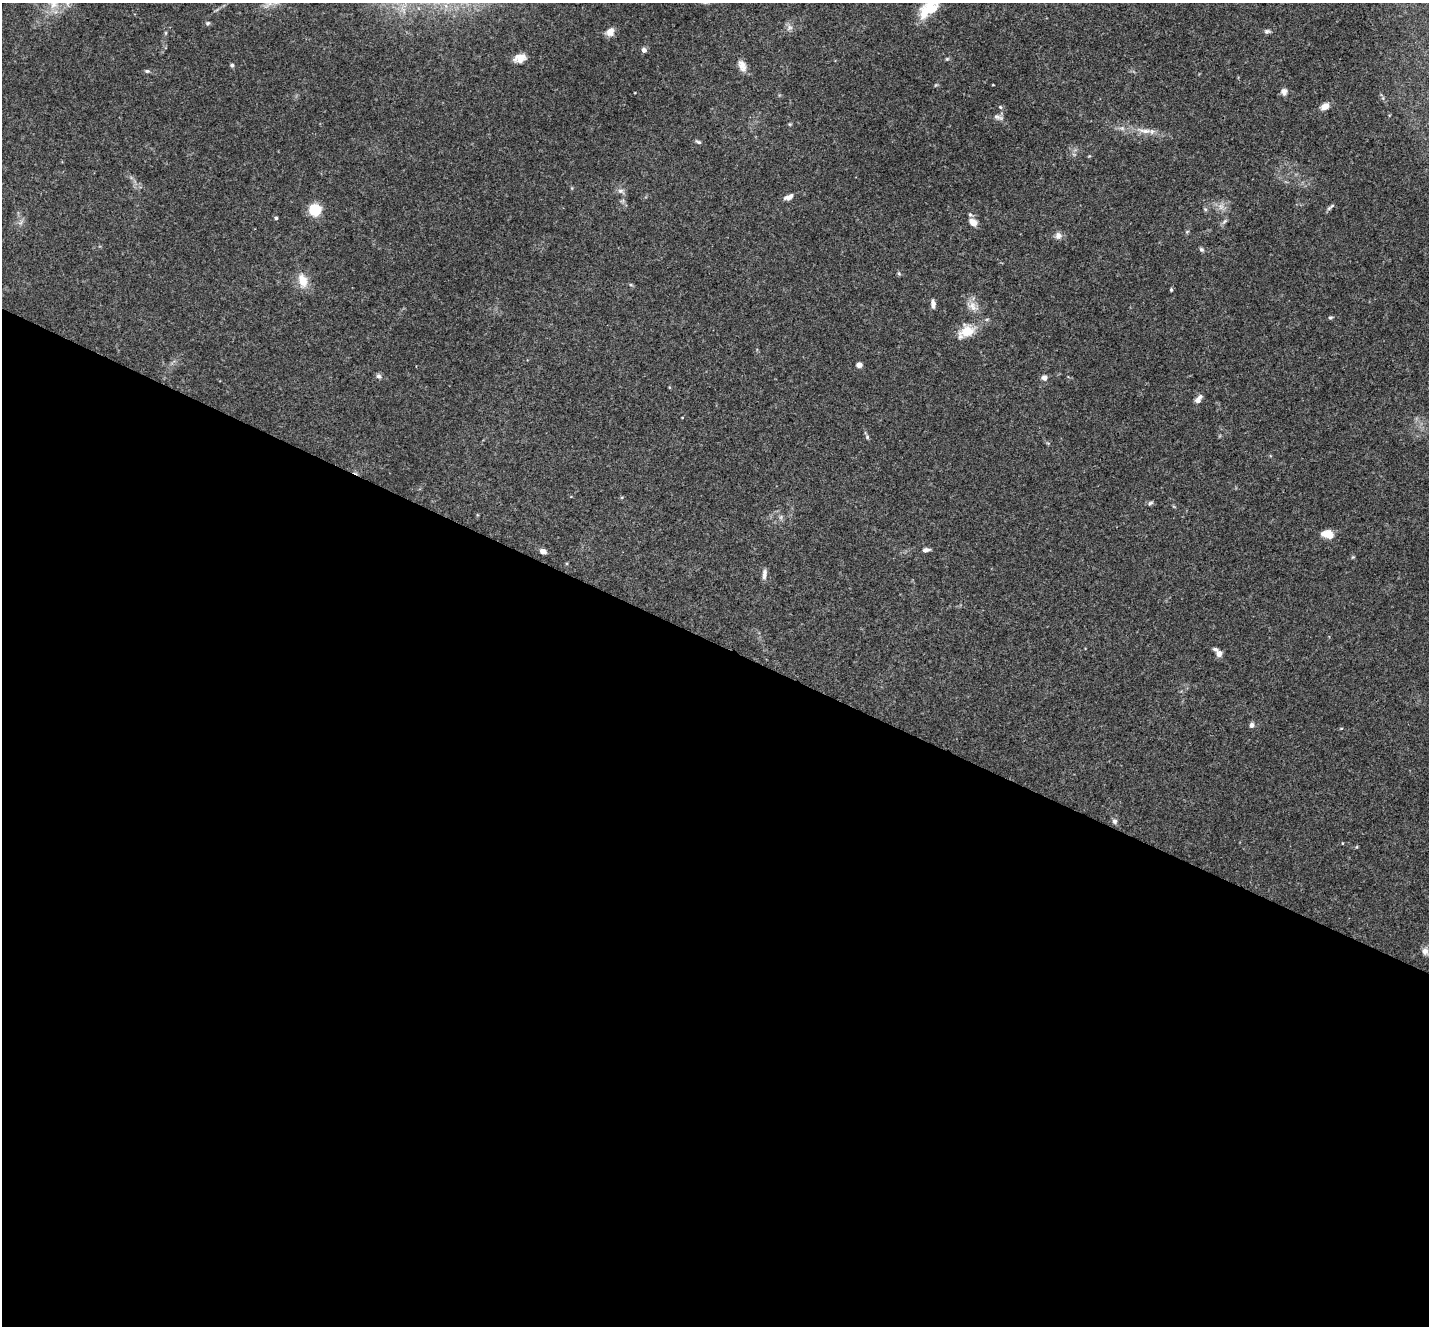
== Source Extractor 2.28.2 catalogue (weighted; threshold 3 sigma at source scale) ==
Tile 14 of 4 x 4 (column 2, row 4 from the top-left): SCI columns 1434-2860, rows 285-1608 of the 5718 x 5728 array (HDU 1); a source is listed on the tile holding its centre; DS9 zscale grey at full resolution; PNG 1431 x 1328 px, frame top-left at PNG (2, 3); no overlay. Shown black and unused: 52% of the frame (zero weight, under 3 of 4 exposures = <1% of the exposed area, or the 3 px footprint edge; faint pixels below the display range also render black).
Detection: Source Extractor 2.28.2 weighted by HDU 2 'WHT'; one run over the whole footprint, this tile lists its part. Background 0.113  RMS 0.007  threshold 0.0314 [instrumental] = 3 sigma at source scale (4.5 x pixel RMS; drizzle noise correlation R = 1.50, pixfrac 1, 0.05/0.05 arcsec/px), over >= 5 px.
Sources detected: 58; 5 inside a brighter listed object's ellipse — not listed separately; the other 53 listed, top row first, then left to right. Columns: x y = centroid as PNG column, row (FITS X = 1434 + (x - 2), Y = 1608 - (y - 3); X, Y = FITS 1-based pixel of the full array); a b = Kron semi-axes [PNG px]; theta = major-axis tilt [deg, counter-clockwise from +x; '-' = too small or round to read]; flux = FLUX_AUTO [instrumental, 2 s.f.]
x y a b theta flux
931 8 37 16 63 21
208 23 6 5 - 1.1
790 28 9 7 43 2.6
1267 31 8 5 -7 1.5
610 32 11 9 46 5.1
644 50 6 5 - 2.6
521 57 20 8 9 5.5
947 59 5 5 - 0.85
232 65 5 4 - 1.3
742 66 16 9 -69 5.1
147 71 7 5 0 1.3
1284 92 9 8 - 2.8
1325 106 9 7 32 5.4
1000 107 5 5 - 0.91
998 117 15 6 -18 2.6
1145 131 24 6 -8 7.5
698 142 8 4 -24 1.2
621 191 8 7 - 2.4
789 197 10 5 23 3.9
1221 207 8 6 45 3.1
1330 207 13 4 39 1.6
1205 209 6 4 -45 0.95
315 210 7 7 - 34
276 218 4 4 - 1.2
1224 221 9 3 45 1.3
973 222 9 7 -42 5.5
1058 235 9 9 - 3.2
1201 249 7 6 - 1.2
899 274 6 3 -20 0.86
303 281 16 10 -72 11
1171 290 5 4 - 0.81
933 303 10 5 -85 3
973 306 15 11 -53 6.1
1330 317 5 5 - 1.1
966 331 24 15 34 13
859 365 5 5 - 3.7
379 376 7 6 - 2.1
1044 378 7 7 - 2.9
1198 400 8 8 - 2.7
682 417 3 2 - 0.42
867 437 7 5 -70 1.2
1150 503 8 5 19 1.4
781 517 7 4 72 1.3
1328 534 13 8 -10 8.2
926 550 8 4 9 2.5
543 551 6 5 - 3.9
764 574 14 5 84 2.8
1219 654 8 7 - 3.1
1252 725 7 5 58 2
1341 728 5 3 - 0.63
1115 821 7 6 - 2
1342 843 3 2 - 0.44
1425 951 10 8 -70 3.4
Isophote crosses this tile's border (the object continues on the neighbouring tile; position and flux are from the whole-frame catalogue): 1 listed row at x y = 931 8